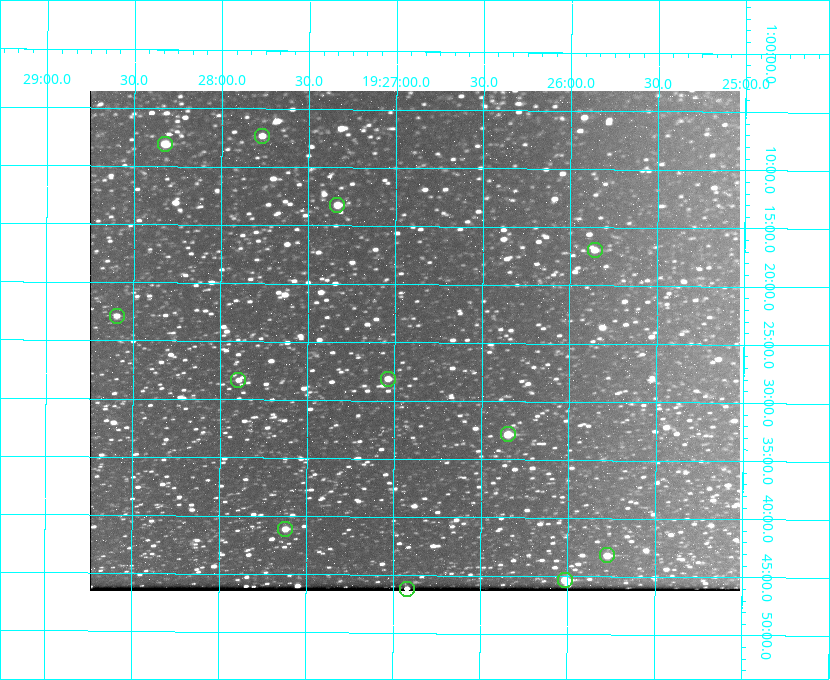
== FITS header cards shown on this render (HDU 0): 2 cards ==
NAXIS1  =                  650 / Width of table row in bytes
NAXIS2  =                  500 / Number of rows in table

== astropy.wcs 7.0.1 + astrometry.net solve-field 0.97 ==
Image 650 x 500 px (HDU 0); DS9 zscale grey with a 90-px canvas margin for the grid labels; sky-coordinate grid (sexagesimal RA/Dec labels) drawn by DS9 from the SOLVED WCS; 12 Tycho-2 reference stars matched to detected sources circled (green)
Header WCS: none
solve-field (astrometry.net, Tycho-2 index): SOLVED blind (the file carries no WCS)
Solved WCS: RA---TAN-SIP/DEC--TAN-SIP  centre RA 19:26:53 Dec +01:25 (291.72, +1.41 deg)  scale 5.16 arcsec/px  FOV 55.9' x 43.0'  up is +180 deg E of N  parity flipped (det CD > 0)
(file carries no celestial WCS; the grid is the blind solution)
Tycho-2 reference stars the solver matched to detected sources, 12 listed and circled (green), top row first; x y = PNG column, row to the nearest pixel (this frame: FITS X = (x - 90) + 1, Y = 500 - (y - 91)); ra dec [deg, ICRS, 3 dp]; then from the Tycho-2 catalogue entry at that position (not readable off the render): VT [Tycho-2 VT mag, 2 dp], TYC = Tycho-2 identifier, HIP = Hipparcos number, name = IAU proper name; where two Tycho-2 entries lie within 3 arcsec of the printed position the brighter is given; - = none
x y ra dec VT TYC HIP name
262 136 291.942 +1.122 10.76 465-1161-1 - -
165 144 292.081 +1.135 10.24 465-979-1 - -
337 205 291.833 +1.221 9.77 465-1968-1 - -
595 250 291.465 +1.282 11.06 465-140-1 - -
117 316 292.148 +1.381 10.77 465-611-1 - -
388 379 291.759 +1.468 10.00 465-530-1 - -
238 380 291.973 +1.472 10.69 465-577-1 - -
508 434 291.587 +1.547 9.51 465-596-1 - -
285 529 291.905 +1.685 9.70 465-808-1 - -
607 555 291.444 +1.720 9.41 465-672-1 - -
565 580 291.503 +1.755 8.74 465-340-1 - -
407 589 291.730 +1.770 10.18 465-55-1 - -